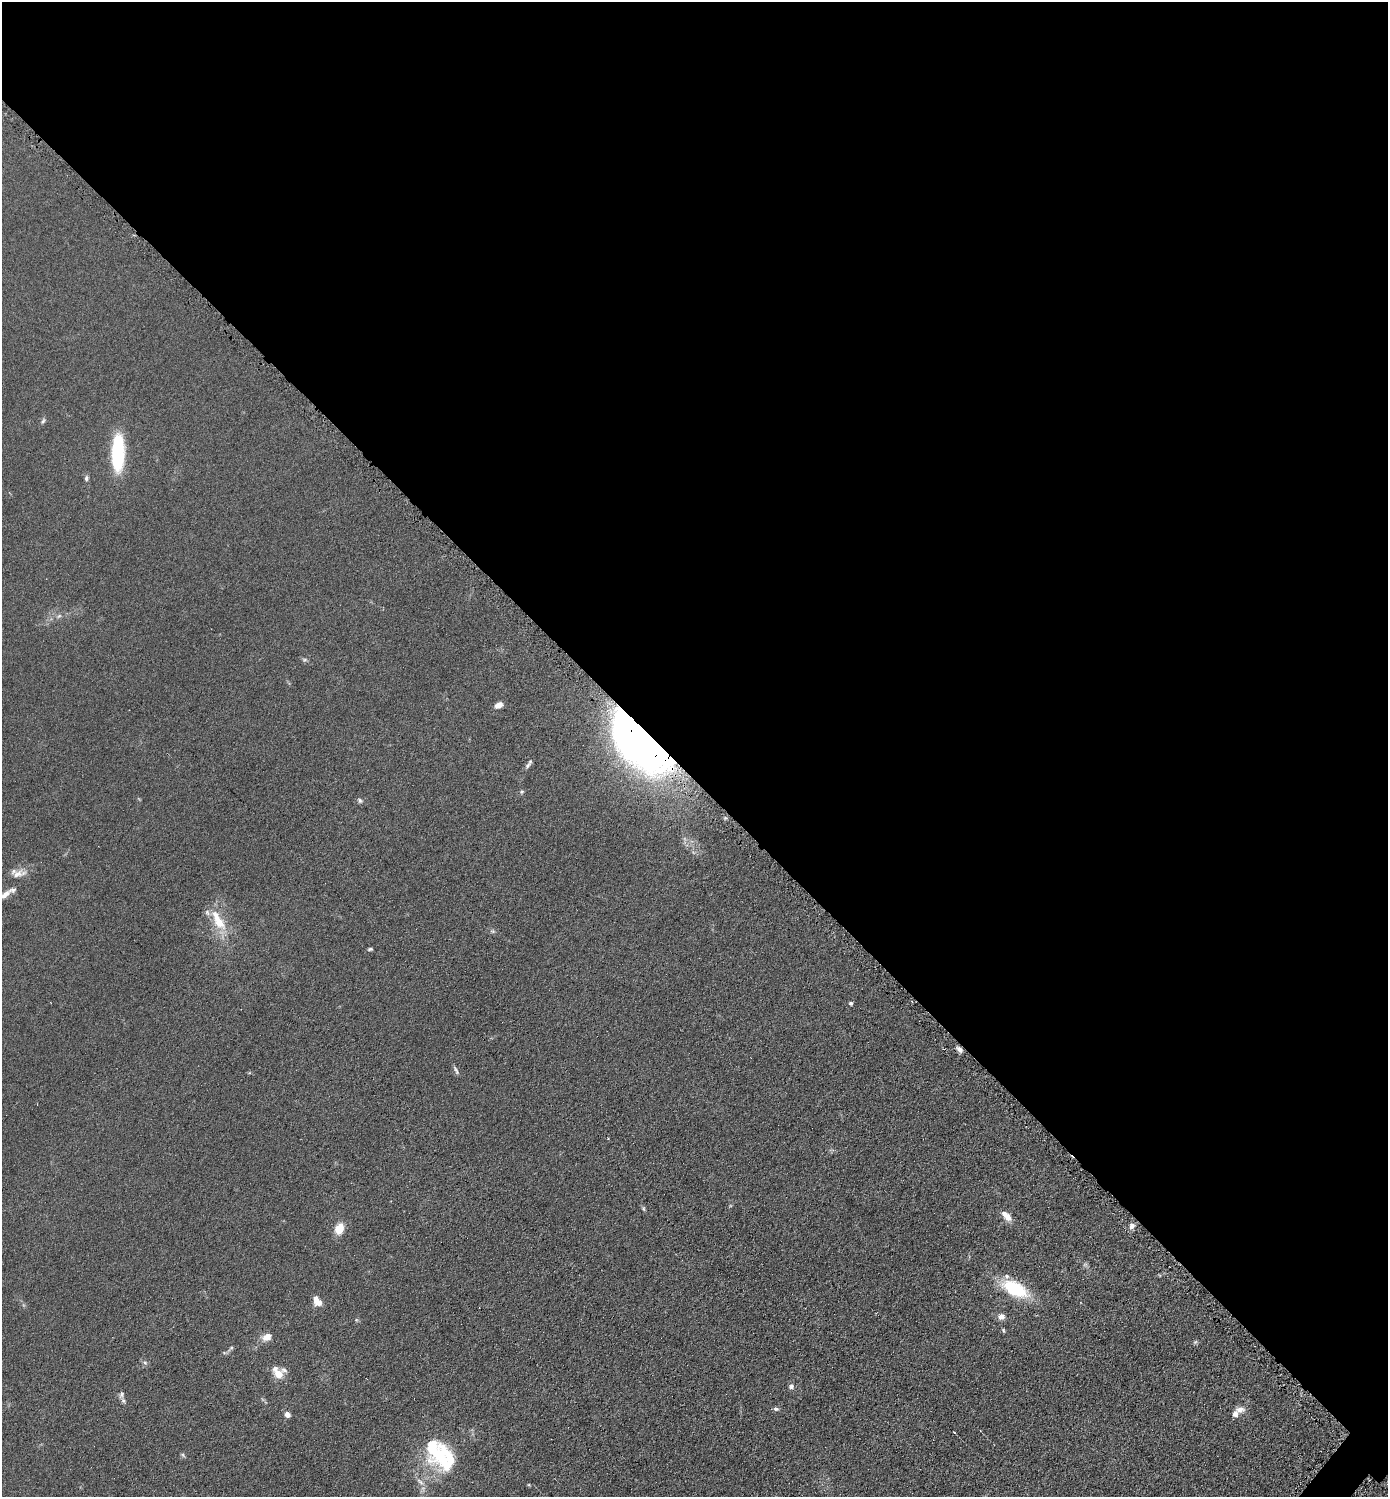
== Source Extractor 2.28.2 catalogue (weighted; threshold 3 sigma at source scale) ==
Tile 3 of 4 x 4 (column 3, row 1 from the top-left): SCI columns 2926-4311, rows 4491-5985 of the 5993 x 5990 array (HDU 1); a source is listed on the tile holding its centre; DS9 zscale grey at full resolution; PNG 1390 x 1499 px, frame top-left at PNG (2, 2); no overlay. Shown black and unused: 52% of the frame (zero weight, under 4 of 8 exposures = <1% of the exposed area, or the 3 px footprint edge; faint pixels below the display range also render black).
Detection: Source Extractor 2.28.2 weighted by HDU 2 'WHT'; one run over the whole footprint, this tile lists its part. Background 0.0898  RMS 0.0077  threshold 0.0314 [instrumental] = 3 sigma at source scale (4.09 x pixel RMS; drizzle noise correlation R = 1.36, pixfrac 0.8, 0.05/0.05 arcsec/px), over >= 5 px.
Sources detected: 50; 2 inside a brighter object's white glare — not listed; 7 inside a brighter listed object's ellipse — not listed separately; the other 41 listed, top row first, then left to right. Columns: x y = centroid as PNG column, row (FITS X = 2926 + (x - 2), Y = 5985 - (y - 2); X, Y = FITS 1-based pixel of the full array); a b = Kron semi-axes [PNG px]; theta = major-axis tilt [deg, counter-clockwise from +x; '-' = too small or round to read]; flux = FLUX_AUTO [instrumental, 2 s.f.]
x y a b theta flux
43 421 9 4 58 1.4
118 452 34 11 89 61
86 478 8 6 81 1.6
59 616 7 4 36 1.4
304 660 8 5 6 1.3
498 705 8 6 30 4.7
641 738 59 33 -52 550
528 766 11 5 52 2
522 792 6 5 - 1.1
360 800 8 3 -45 1.1
17 874 23 9 16 6.6
5 895 18 7 43 5
218 921 33 12 -59 19
370 949 6 4 9 1.1
851 1003 5 4 - 1.1
959 1049 8 5 -52 2.7
456 1070 13 4 -68 1.7
608 1138 2 2 - 0.64
644 1208 7 4 -81 1.1
1008 1218 11 9 -64 4.8
1132 1226 8 7 - 3.3
339 1228 8 6 71 15
1015 1289 23 12 -27 47
319 1303 9 7 24 5.4
1001 1316 8 7 - 3.9
1003 1330 6 3 -89 0.83
267 1337 12 8 28 6.2
231 1348 6 4 19 0.97
145 1363 6 5 - 1.4
278 1374 12 10 -32 8.4
791 1386 7 7 - 2.1
121 1394 8 6 54 1.8
123 1401 7 5 -68 1.6
776 1409 8 5 -9 1.4
1240 1410 13 9 7 4.5
287 1414 6 5 - 3.9
954 1432 3 2 - 0.54
432 1447 32 17 81 31
183 1455 7 4 -54 1
449 1460 39 19 -85 27
420 1482 13 6 -42 3.3
Overlapping masked pixels (flux is a lower limit): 2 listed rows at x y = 641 738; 959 1049